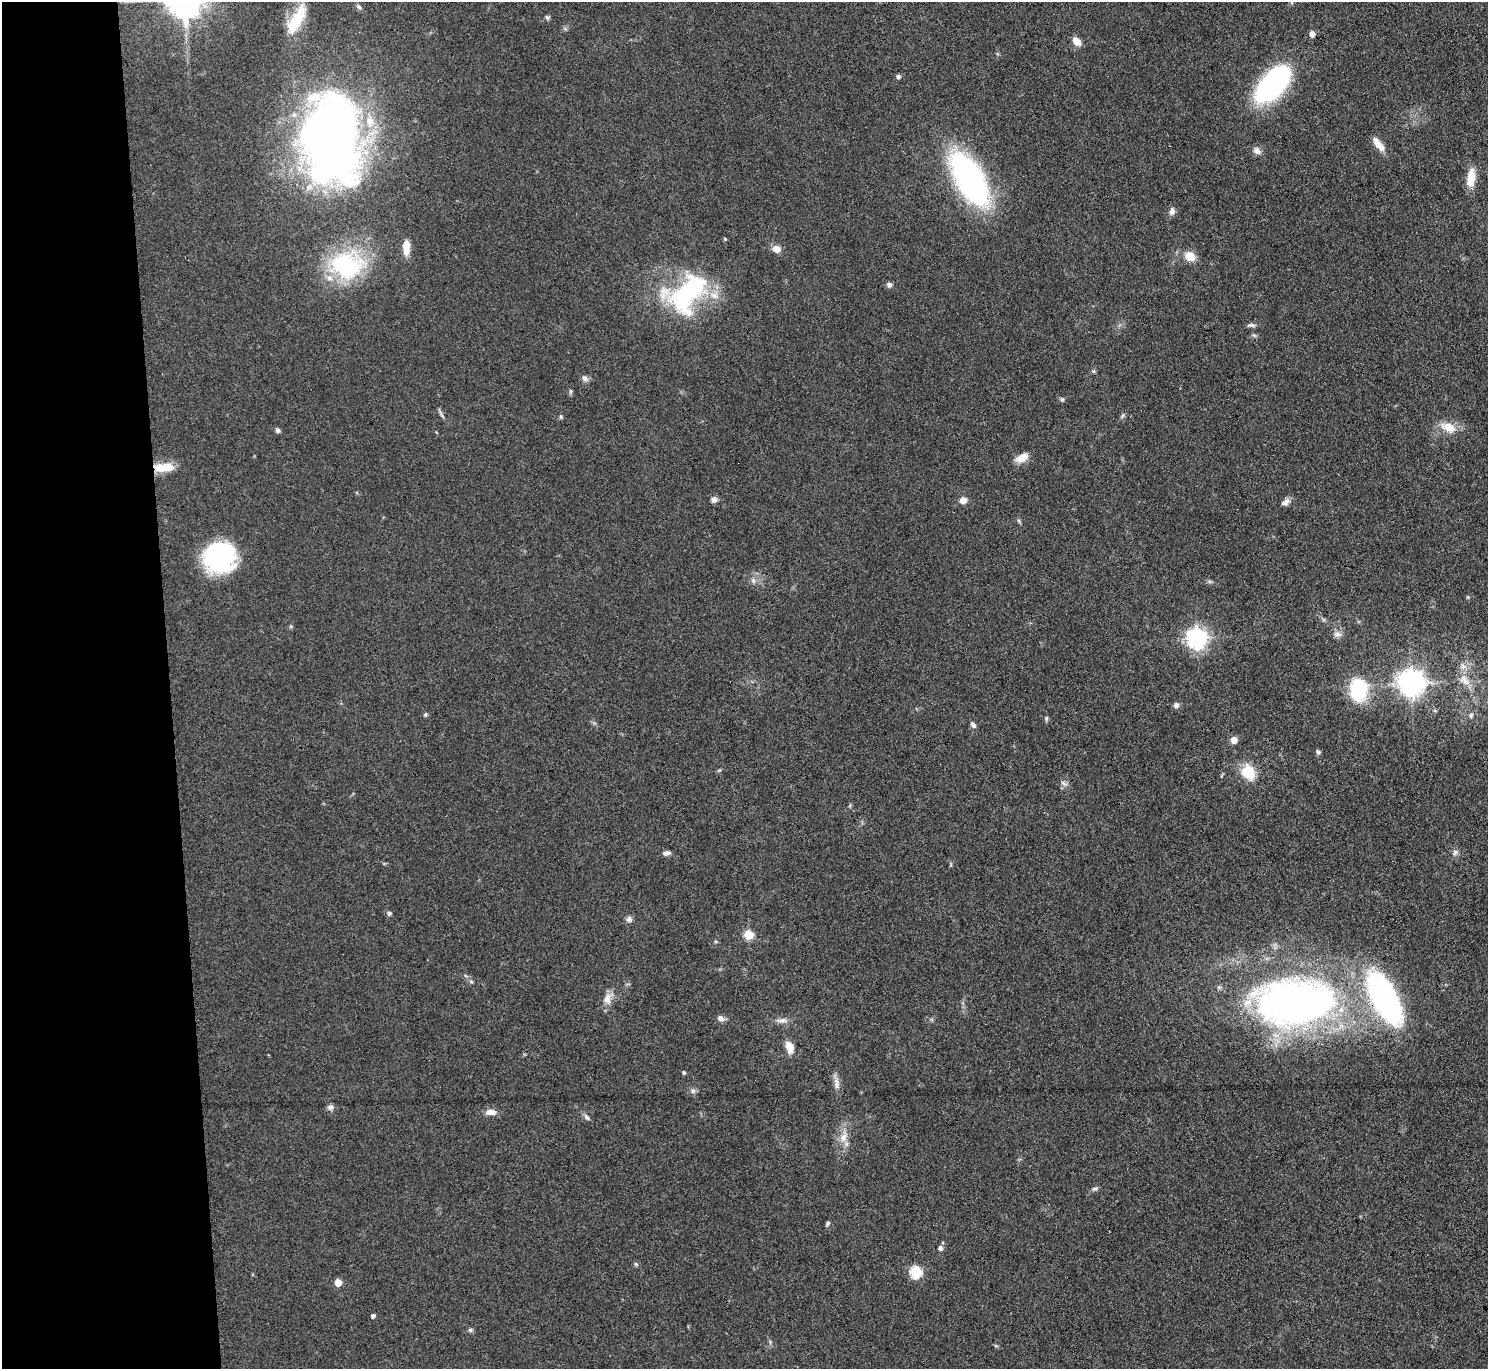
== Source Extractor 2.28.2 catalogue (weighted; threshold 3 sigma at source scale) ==
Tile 4 of 3 x 3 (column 1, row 2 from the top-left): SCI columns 1-1486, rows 1490-2856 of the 4458 x 4433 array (HDU 1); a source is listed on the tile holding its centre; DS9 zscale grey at full resolution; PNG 1490 x 1371 px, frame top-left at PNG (2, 2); no overlay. Shown black and unused: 11% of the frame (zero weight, under 3 of 4 exposures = <1% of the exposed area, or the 3 px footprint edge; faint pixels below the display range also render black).
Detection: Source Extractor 2.28.2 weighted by HDU 2 'WHT'; one run over the whole footprint, this tile lists its part. Background 0.0958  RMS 0.0066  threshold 0.0298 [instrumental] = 3 sigma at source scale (4.5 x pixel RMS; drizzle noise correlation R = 1.50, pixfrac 1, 0.05/0.05 arcsec/px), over >= 5 px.
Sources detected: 85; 2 inside a brighter object's white glare — not listed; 4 inside a brighter listed object's ellipse — not listed separately; the other 79 listed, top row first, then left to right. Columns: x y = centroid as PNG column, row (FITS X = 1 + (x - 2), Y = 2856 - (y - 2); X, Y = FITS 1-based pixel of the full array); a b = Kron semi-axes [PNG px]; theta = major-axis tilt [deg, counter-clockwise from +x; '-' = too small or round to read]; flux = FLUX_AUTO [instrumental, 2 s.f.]
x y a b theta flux
359 7 9 5 -51 1.7
547 17 6 5 - 1.3
295 21 43 14 62 22
1312 34 5 4 - 4.6
1076 41 9 6 -50 7.6
898 76 5 4 - 1.9
1273 83 43 21 49 110
331 140 94 58 -82 500
1378 144 20 7 -51 7.1
1257 151 11 8 -36 3.3
969 178 47 22 -61 200
1471 178 23 9 85 11
1172 211 9 6 85 3.2
406 247 18 8 90 7.7
776 249 10 9 - 4.8
1190 256 9 8 - 12
346 266 43 33 -4 71
889 285 7 6 - 2
690 290 62 37 48 82
1251 325 12 5 0 1.8
1254 335 7 4 -19 1.1
1093 371 6 5 - 1
585 378 9 7 -53 2.5
570 391 6 4 -90 1
1062 400 6 5 - 1
441 414 12 4 -59 1.7
1123 415 8 3 71 1.1
561 417 6 4 -47 0.88
1448 427 22 12 -24 10
277 430 6 5 - 1.7
1022 457 17 9 31 6.9
164 467 24 9 2 13
714 500 8 7 - 2.5
963 500 8 7 - 4.3
1285 502 13 7 24 3.2
1019 521 6 4 -71 1
219 557 29 27 74 90
753 581 8 6 -71 2
1337 634 11 8 -2 3.2
1197 638 8 7 - 350
1464 680 20 11 -48 8.3
1411 683 9 9 - 690
1358 690 26 19 89 38
1176 705 6 6 - 2.4
425 715 5 5 - 1.1
1471 715 7 5 89 1.5
1046 718 7 5 -90 1.1
973 725 8 5 -49 2.1
1234 740 5 5 - 8.8
1318 752 7 5 -54 1.3
1248 772 17 13 -65 18
1064 783 10 6 -36 2.2
666 853 9 5 8 2.2
1455 853 9 7 44 2.3
389 913 5 5 - 1.5
629 919 7 7 - 2.7
748 935 5 5 - 28
1384 997 49 21 -63 190
607 998 17 9 70 6
1295 1003 76 41 0 390
720 1018 8 6 -31 3.1
782 1021 16 6 2 3.7
790 1047 12 7 -72 8.6
684 1072 4 4 - 0.99
837 1084 19 6 -84 4.2
693 1091 8 6 89 1.9
330 1107 9 7 -1 2.2
491 1112 13 7 0 5
587 1117 9 5 -46 1.8
843 1137 16 9 66 7.2
1095 1188 10 4 5 1.4
827 1224 7 4 62 1.1
940 1248 6 6 - 2
636 1264 6 5 - 1.1
916 1272 6 6 - 65
338 1282 5 5 - 12
373 1316 4 4 - 2.3
470 1330 6 6 - 1.2
996 1346 6 4 -19 0.82
Overlapping masked pixels (flux is a lower limit): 3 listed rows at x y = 331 140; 164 467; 1295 1003